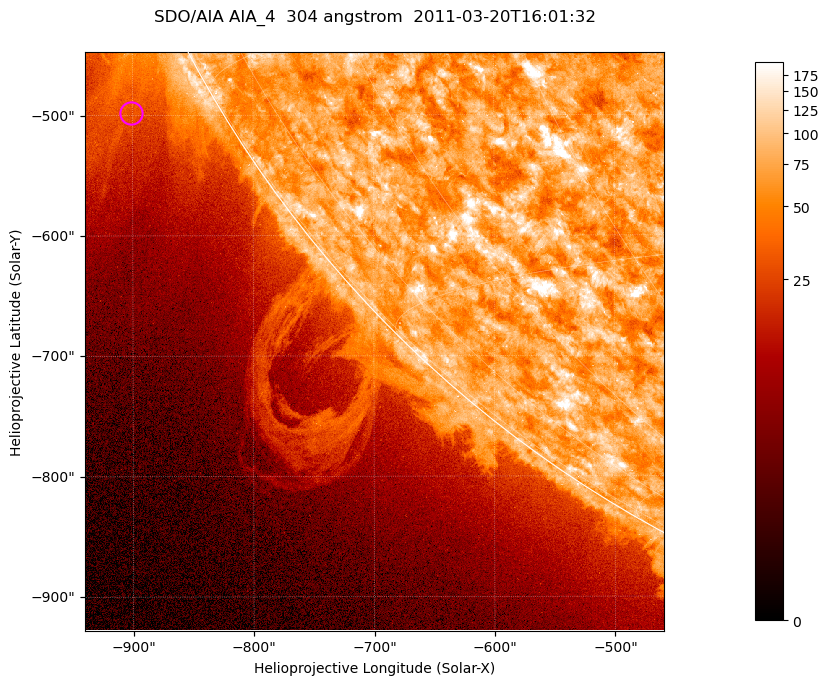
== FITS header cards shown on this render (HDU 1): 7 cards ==
TELESCOP= 'SDO/AIA '           / For AIA: SDO/AIA
INSTRUME= 'AIA_4   '           / For AIA: AIA_ATA1, AIA_ATA2, AIA_ATA3 or AIA_AT
WAVELNTH=                  304 / [angstrom] Wavelength
WAVEUNIT= 'angstrom'           / Wavelength unit: angstrom
DATE-OBS= '2011-03-20T16:01:32.127' / [ISO] Date when observation started; ISO 8
CTYPE1  = 'HPLN-TAN'           / CTYPE1; Typically HPLN
CTYPE2  = 'HPLT-TAN'           / CTYPE2; Typically HPLT

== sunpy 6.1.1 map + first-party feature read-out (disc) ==
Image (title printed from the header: SDO/AIA AIA_4  304 angstrom  2011-03-20T16:01:32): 801 x 801 px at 0.6 arcsec/px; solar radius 964 arcsec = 1606 px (partial field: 3.2% of the solar disc is inside the frame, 41% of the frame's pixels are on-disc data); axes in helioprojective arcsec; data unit not stated in the header (colour bar unlabelled)
Orientation: roll -0.132 deg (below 1 deg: not rotated)
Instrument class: DISC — disc imager (sunpy class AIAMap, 304 A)
Bright regions (active regions / flare kernels): reference = the on-disc median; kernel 7 px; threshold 5 sigma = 111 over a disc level ~71.8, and >= 1.15x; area >= 641 px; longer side >= 10 px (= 6 arcsec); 0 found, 0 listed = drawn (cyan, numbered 1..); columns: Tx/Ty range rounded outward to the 2 arcsec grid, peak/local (2 s.f.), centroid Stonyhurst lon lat
Off-limb structures (1.02-1.3 R_sun): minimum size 320 px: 7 found; the strongest spans PA ~115..125 deg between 1.02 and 1.18 R_sun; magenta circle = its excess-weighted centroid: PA ~120 deg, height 1.07 R_sun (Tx ~-902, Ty ~-498 arcsec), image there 2.1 x the reference